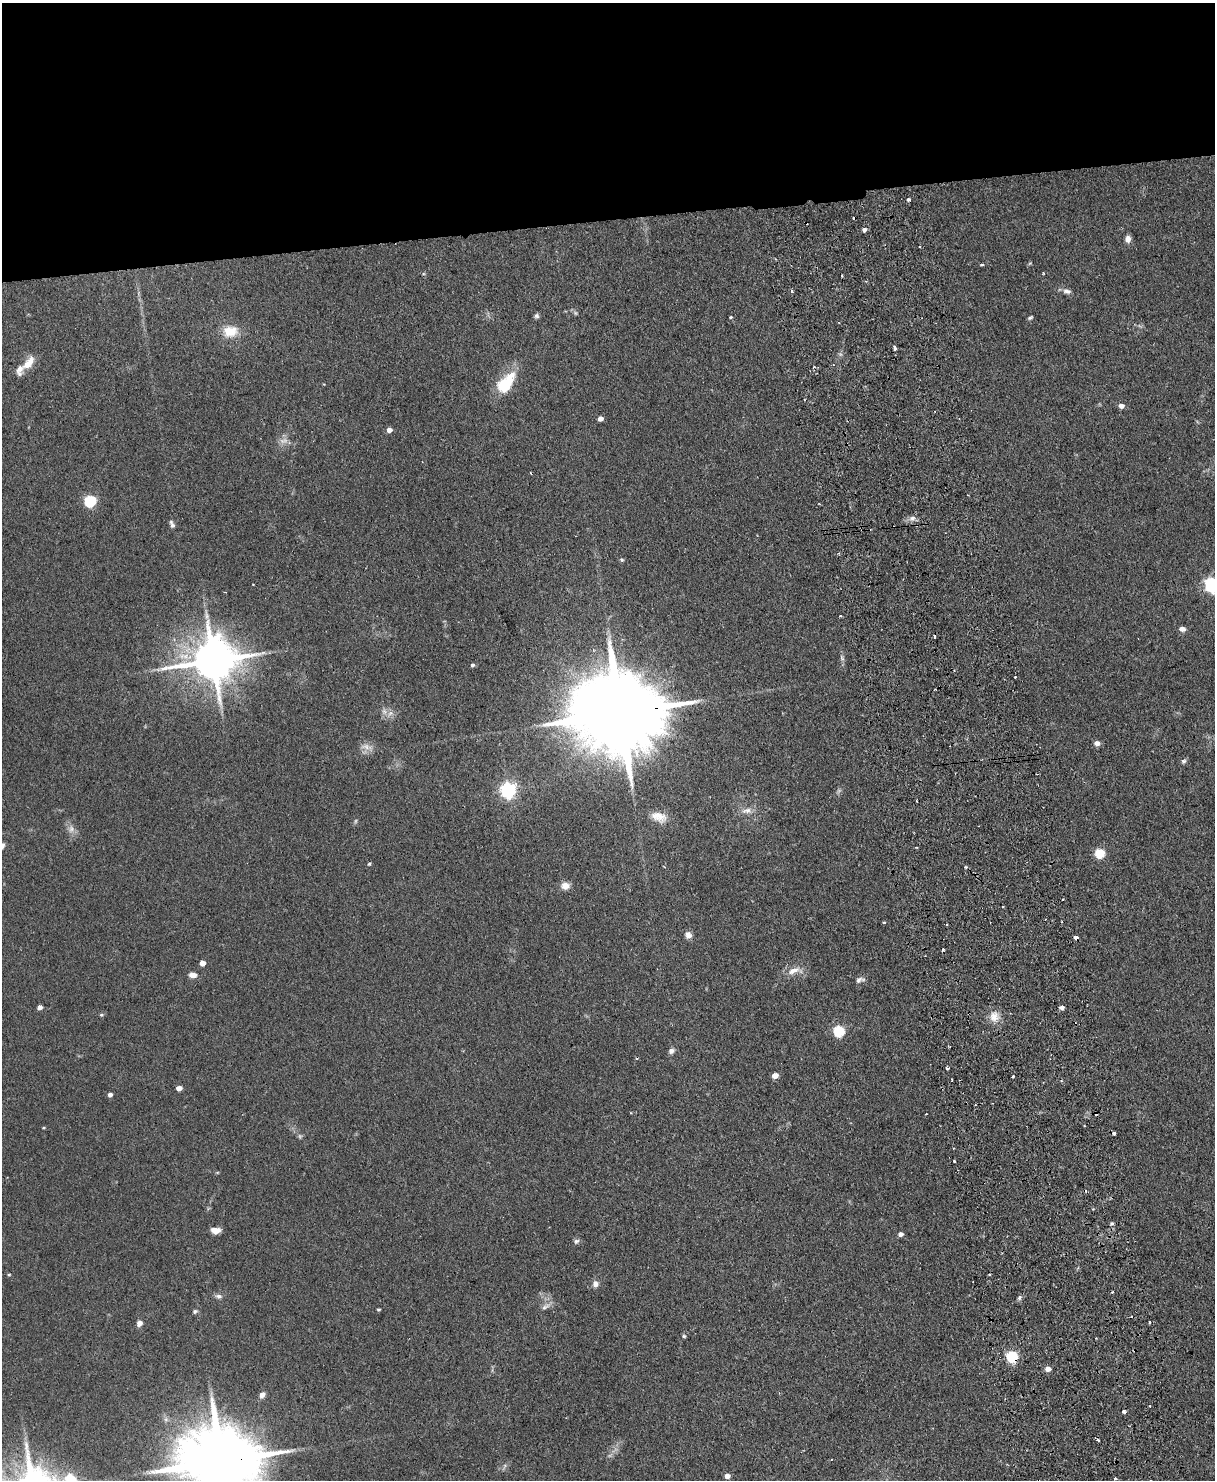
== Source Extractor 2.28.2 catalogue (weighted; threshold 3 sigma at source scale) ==
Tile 2 of 4 x 3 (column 2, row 1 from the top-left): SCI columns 1270-2482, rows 3110-4587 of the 4965 x 4852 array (HDU 1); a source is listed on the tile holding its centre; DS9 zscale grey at full resolution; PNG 1217 x 1482 px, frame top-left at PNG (2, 3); no overlay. Shown black and unused: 15% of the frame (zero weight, under 2 of 3 exposures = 3% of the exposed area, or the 3 px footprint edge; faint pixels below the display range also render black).
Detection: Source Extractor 2.28.2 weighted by HDU 2 'WHT'; one run over the whole footprint, this tile lists its part. Background 0.144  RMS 0.0069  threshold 0.0309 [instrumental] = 3 sigma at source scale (4.5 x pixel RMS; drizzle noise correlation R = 1.50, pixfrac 1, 0.05/0.05 arcsec/px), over >= 5 px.
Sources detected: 109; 5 too faint to see at this stretch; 16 cosmic-ray / hot-pixel residue — not listed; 1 inside a brighter listed object's ellipse — not listed separately; the other 87 listed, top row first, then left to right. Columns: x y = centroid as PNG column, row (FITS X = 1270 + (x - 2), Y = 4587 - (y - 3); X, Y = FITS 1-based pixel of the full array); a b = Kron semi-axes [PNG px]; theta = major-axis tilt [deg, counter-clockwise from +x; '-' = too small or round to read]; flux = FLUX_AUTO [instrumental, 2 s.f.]
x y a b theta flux
864 230 5 5 - 2.2
1128 239 7 6 - 3.6
1030 263 6 3 19 0.69
982 264 4 3 - 0.89
1043 273 4 3 - 0.61
842 276 3 2 - 0.64
792 291 4 3 - 1.4
1067 291 12 7 -14 2.8
575 313 6 5 - 1.1
536 316 6 6 - 1.5
730 317 4 3 - 0.66
1030 318 6 4 28 1
230 331 19 14 7 14
895 348 4 3 - 4.9
28 363 21 9 48 9.1
506 383 30 15 52 22
1121 406 5 5 - 3.9
600 418 5 4 - 4
389 430 5 5 - 4
90 501 6 5 - 74
912 518 7 6 - 2.5
172 524 10 5 -68 2.1
621 560 5 5 - 1
1212 584 6 6 - 170
1182 629 7 5 -11 3.1
842 658 10 5 -76 1.8
213 660 15 12 10 2700
472 665 5 4 - 1.4
158 669 7 4 0 1.6
1015 677 3 2 - 0.98
384 711 9 7 -57 3.2
620 713 46 19 5 14000
1097 743 6 5 - 4
366 747 16 7 -11 4.5
1184 761 7 5 31 1.5
508 790 6 6 - 210
747 810 14 8 8 4.5
659 817 21 12 -20 8.5
2 846 10 5 63 1.9
1100 853 6 5 - 39
369 864 4 4 - 0.85
565 886 9 7 1 5.7
884 922 3 3 - 0.95
688 935 9 8 - 3.4
1076 937 4 3 - 5.8
202 963 5 4 - 6.3
793 970 18 8 22 6.6
193 975 9 6 -3 3.9
859 980 11 7 34 2.4
40 1007 4 4 - 3.3
1062 1007 5 4 - 2.3
101 1015 5 4 - 0.92
994 1016 14 12 86 7.4
839 1031 6 5 - 59
671 1051 8 7 - 2.3
947 1068 3 3 - 2.9
775 1075 5 4 - 7.1
1013 1076 3 2 - 0.68
952 1080 3 2 - 0.66
179 1088 5 4 - 5.3
110 1095 4 4 - 2.9
926 1114 3 2 - 0.51
954 1161 3 3 - 0.89
1112 1223 5 4 - 1
215 1230 10 6 -3 4.9
900 1234 5 4 - 2.9
576 1241 8 6 32 1.6
9 1274 5 3 - 0.63
989 1275 3 2 - 1.1
595 1284 8 7 - 3.2
219 1296 9 6 -6 2.2
1019 1298 7 5 73 1.4
545 1306 15 6 28 3.1
378 1309 3 3 - 0.83
195 1311 7 5 27 1.3
1149 1322 3 2 - 1.2
139 1323 6 5 - 3.8
684 1336 5 4 - 0.95
1012 1356 6 5 - 78
1048 1369 5 5 - 4.9
262 1395 7 6 - 3.2
1150 1406 2 2 - 0.61
1124 1412 4 3 - 3.2
1098 1440 4 3 - 1.2
220 1461 32 17 5 8900
727 1476 5 5 - 4.3
1115 1479 3 2 - 1.5
Overlapping masked pixels (flux is a lower limit): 4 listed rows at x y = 620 713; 1076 937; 1012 1356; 220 1461
Isophote crosses this tile's border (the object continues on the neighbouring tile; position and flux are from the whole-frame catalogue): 3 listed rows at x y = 1212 584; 2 846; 220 1461